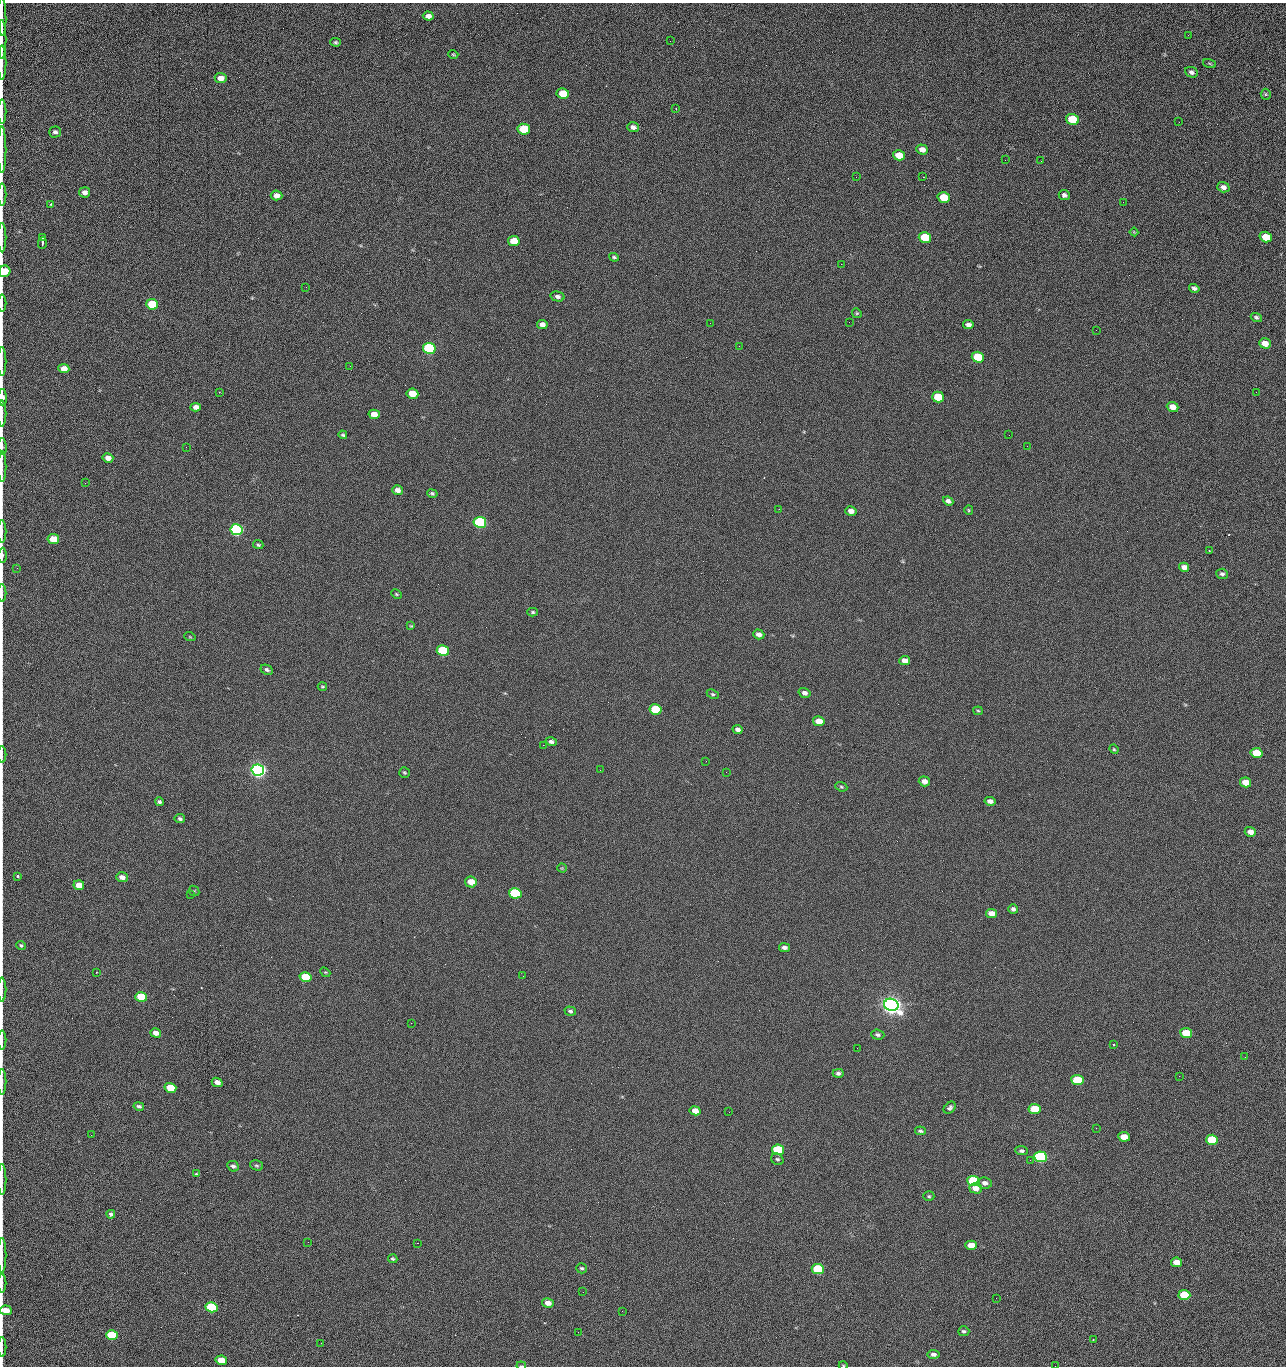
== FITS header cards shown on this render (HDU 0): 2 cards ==
NAXIS1  =                 1284 /fastest changing axis
NAXIS2  =                 1364 /next to fastest changing axis

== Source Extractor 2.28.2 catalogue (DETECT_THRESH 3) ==
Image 1284 x 1364 px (HDU 0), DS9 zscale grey, 1 PNG px = 1 image px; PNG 1288 x 1368 px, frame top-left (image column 1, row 1364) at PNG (2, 3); each listed source drawn as its Kron ellipse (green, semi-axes under 4 px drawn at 4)
Background 125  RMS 14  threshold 43.3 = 3 sigma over >= 5 px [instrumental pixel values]
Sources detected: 215; all 215 listed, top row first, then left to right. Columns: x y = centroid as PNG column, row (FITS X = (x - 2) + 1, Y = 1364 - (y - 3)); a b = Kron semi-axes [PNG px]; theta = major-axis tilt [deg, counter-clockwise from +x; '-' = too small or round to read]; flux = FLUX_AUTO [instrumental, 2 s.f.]
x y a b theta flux
428 16 5 4 - 4.5e+03
2 17 19 2 -89 3.1e+03
1188 35 3 2 - 1.5e+03
2 39 19 2 90 3.6e+03
670 41 2 2 - 2.4e+03
336 42 5 4 - 1.5e+03
453 54 5 3 - 9.8e+02
2 63 17 2 90 3.3e+03
1210 63 7 3 -19 9.5e+02
1191 72 6 5 - 2.6e+03
221 78 6 5 - 8.4e+03
563 93 6 5 - 2.3e+04
1266 94 5 5 - 1.4e+03
676 109 2 2 - 6.2e+02
2 112 12 2 90 2.4e+03
1073 119 6 5 - 4.3e+04
1179 122 2 2 - 1.2e+03
633 127 6 5 - 3.6e+03
524 129 6 5 - 5.3e+04
55 132 6 5 - 2.9e+03
922 149 6 5 - 6.2e+03
2 150 23 2 90 4.2e+03
899 155 6 5 - 1.6e+04
1005 160 2 2 - 1.2e+03
1041 161 2 2 - 2.0e+03
856 177 2 2 - 2.3e+03
923 177 2 2 - 3.0e+04
1223 187 6 5 - 3.9e+03
85 192 5 5 - 4.9e+03
2 194 11 2 90 2.1e+03
276 195 6 5 - 6.1e+03
1064 195 6 5 - 2.8e+03
944 197 6 5 - 2.8e+04
1123 202 2 2 - 9.0e+02
51 204 3 3 - 7.2e+02
1134 232 4 2 - 7.4e+02
2 237 15 2 90 2.4e+03
43 237 3 3 - 8.0e+03
925 237 6 5 - 4.1e+04
1266 237 6 5 - 2.5e+04
514 241 6 5 - 1.9e+04
42 243 6 3 86 2.2e+03
614 257 5 4 - 1.6e+03
841 264 2 2 - 2.6e+04
5 271 6 5 - 2.3e+04
306 287 3 2 - 7.6e+02
1194 288 5 4 - 2.6e+03
557 296 7 5 -13 3.0e+03
2 303 8 2 90 1.3e+03
152 304 6 5 - 5.1e+04
857 313 5 4 - 1.2e+03
1256 317 6 4 -19 2.0e+03
849 322 2 2 - 4.4e+02
710 323 2 2 - 3.4e+03
542 324 5 4 - 4.7e+03
968 325 5 4 - 3.5e+03
1096 330 2 2 - 5.6e+02
1265 343 6 5 - 9.9e+03
739 346 2 2 - 5.1e+02
429 348 6 5 - 1.6e+05
978 357 6 5 - 3.9e+04
2 362 14 2 90 2.1e+03
350 366 2 2 - 3.2e+03
64 369 5 4 - 1.1e+04
219 392 2 2 - 4.8e+02
1256 392 2 2 - 1.1e+03
412 394 6 5 - 2.0e+04
3 397 8 3 -87 4.8e+03
938 397 6 5 - 3.3e+04
196 407 5 4 - 4.8e+03
1173 407 6 5 - 9.4e+03
2 414 13 2 90 1.9e+03
374 414 6 4 -14 9.3e+03
343 435 4 4 - 1.5e+03
1009 435 2 2 - 1.2e+03
2 446 8 3 -85 1.5e+03
1027 446 2 2 - 5.0e+02
186 447 2 2 - 2.9e+03
108 458 5 4 - 5.9e+03
2 467 15 2 90 2.6e+03
85 483 3 2 - 9.8e+02
397 490 5 4 - 5.0e+03
432 493 5 4 - 1.6e+03
948 501 5 4 - 3.3e+03
779 509 2 2 - 5.1e+02
969 510 5 4 - 1.1e+03
851 511 6 4 -13 4.8e+03
480 522 6 5 - 1.9e+05
236 530 6 5 - 3.2e+05
2 531 11 2 90 1.8e+03
53 539 5 5 - 1.9e+04
258 545 5 4 - 1.5e+03
1209 551 3 2 - 6.0e+02
2 555 7 3 87 2.2e+03
1184 567 5 4 - 5.2e+03
17 568 3 3 - 7.3e+02
1222 574 6 5 - 2.3e+03
2 593 9 2 90 1.4e+03
396 594 5 3 - 1.1e+03
533 612 5 4 - 1.4e+03
411 626 4 4 - 9.8e+02
759 634 5 5 - 5.0e+03
190 637 6 3 -19 8.7e+02
443 651 6 5 - 9.0e+04
905 661 5 4 - 6.9e+03
267 670 6 4 -27 2.1e+03
322 687 5 3 - 1.2e+03
805 693 6 5 - 3.8e+03
713 694 6 4 -26 1.4e+03
656 709 6 5 - 4.8e+04
978 711 5 4 - 1.1e+03
819 721 6 5 - 1.4e+04
738 729 5 4 - 3.5e+03
551 742 6 4 -14 2.6e+03
543 745 2 2 - 3.3e+03
1114 749 5 4 - 1.1e+03
1256 753 6 5 - 2.7e+04
2 755 8 2 90 1.3e+03
706 761 2 2 - 2.3e+03
258 770 6 5 - 7.2e+05
600 770 2 2 - 3.9e+02
726 772 2 2 - 2.5e+03
404 773 5 5 - 1.3e+03
924 781 5 5 - 6.0e+03
1246 782 5 5 - 1.3e+04
841 787 6 4 -21 1.5e+03
990 801 5 4 - 4.0e+03
159 802 4 4 - 2.2e+03
180 819 5 4 - 2.2e+03
1250 832 6 5 - 6.1e+03
562 868 4 4 - 9.5e+02
18 876 3 3 - 2.2e+03
122 877 6 5 - 5.8e+03
471 882 6 5 - 1.3e+04
79 885 5 4 - 9.8e+03
194 891 6 4 -45 1.2e+03
515 893 6 5 - 1.2e+05
191 895 2 2 - 4.4e+02
1013 909 5 4 - 2.7e+03
991 913 5 4 - 9.3e+03
21 945 5 4 - 1.7e+03
784 948 5 4 - 3.5e+03
96 972 2 2 - 6.5e+02
325 972 5 4 - 1.1e+03
523 976 2 2 - 2.0e+03
306 977 6 5 - 3.3e+04
2 990 12 2 90 2.0e+03
141 997 6 5 - 5.1e+04
891 1005 7 6 - 1.2e+06
570 1011 6 4 -18 2.0e+03
411 1023 2 2 - 5.6e+03
156 1033 5 4 - 6.2e+03
1186 1033 6 5 - 2.8e+04
878 1035 7 5 -5 2.2e+03
2 1040 9 2 90 1.4e+03
1114 1044 3 3 - 1.6e+03
857 1048 2 2 - 1.3e+03
1245 1057 2 2 - 1.9e+03
838 1073 5 4 - 2.4e+03
1179 1076 2 2 - 2.7e+03
1077 1080 6 5 - 4.8e+04
2 1082 13 2 90 1.9e+03
217 1082 5 4 - 5.6e+03
170 1088 6 5 - 3.1e+04
139 1106 5 4 - 2.0e+03
950 1108 7 5 45 2.5e+03
1034 1109 6 5 - 4.4e+04
695 1111 5 4 - 8.6e+03
729 1112 2 2 - 9.4e+02
1096 1128 2 2 - 5.3e+02
920 1131 5 4 - 1.9e+03
91 1135 2 2 - 2.5e+03
1124 1137 6 4 -7 1.7e+04
1212 1140 6 5 - 5.8e+04
778 1150 6 5 - 7.8e+04
1021 1151 6 4 -5 2.3e+03
1041 1157 6 5 - 2.7e+05
777 1159 6 5 - 1.9e+03
1030 1160 3 2 - 1.2e+03
256 1165 7 5 -17 1.7e+03
233 1166 6 5 - 2.8e+03
197 1174 4 3 - 1.3e+03
2 1180 15 2 90 2.4e+03
973 1181 6 5 - 8.4e+04
985 1183 7 5 -8 4.1e+03
976 1188 6 5 - 1.0e+04
929 1196 5 4 - 1.4e+03
111 1214 4 3 - 2.2e+03
308 1242 2 2 - 1.9e+03
417 1243 2 2 - 5.5e+03
971 1245 6 4 0 9.2e+03
2 1255 17 2 90 3.0e+03
393 1259 4 3 - 1.5e+03
1177 1262 5 4 - 1.4e+04
582 1268 5 5 - 1.5e+03
818 1269 6 5 - 8.0e+04
2 1283 9 2 90 1.5e+03
583 1292 2 2 - 4.5e+02
1184 1295 6 5 - 4.5e+04
996 1298 2 2 - 2.8e+03
548 1303 6 5 - 7.9e+03
211 1307 6 5 - 9.9e+04
6 1310 6 5 - 1.6e+04
622 1311 2 2 - 8.1e+02
964 1331 6 5 - 2.1e+03
578 1332 2 2 - 3.4e+03
112 1335 6 5 - 5.3e+04
1093 1339 3 2 - 2.2e+03
321 1343 2 2 - 1.2e+03
2 1347 10 2 90 1.1e+03
933 1354 6 4 -5 3.4e+03
221 1360 6 4 -13 1.8e+04
843 1365 4 3 - 7.4e+02
521 1366 5 2 - 8.7e+02
1055 1366 2 2 - 1.9e+03
At the frame edge (FLAGS 8, measured only in part): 29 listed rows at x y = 2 17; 2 39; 2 63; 2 112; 2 150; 2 194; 2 237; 5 271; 2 303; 2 362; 3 397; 2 414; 2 446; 2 467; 2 531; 2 555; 2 593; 2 755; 2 990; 2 1040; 2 1082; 2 1180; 2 1255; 2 1283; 6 1310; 2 1347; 843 1365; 521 1366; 1055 1366

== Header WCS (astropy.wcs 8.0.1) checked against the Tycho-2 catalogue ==
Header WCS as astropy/WCSLIB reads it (CRVAL/CRPIX/CD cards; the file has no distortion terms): RA---TAN/DEC--TAN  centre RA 15:41:40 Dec +52:00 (235.42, +51.99 deg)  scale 1.26 arcsec/px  FOV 26.9' x 28.5'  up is +92 deg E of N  parity flipped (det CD > 0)
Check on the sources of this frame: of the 60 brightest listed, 9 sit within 2.0 arcsec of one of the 11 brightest Tycho-2 stars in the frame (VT <= 12.29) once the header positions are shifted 0.49 arcsec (0.09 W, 0.48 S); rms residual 1.05 arcsec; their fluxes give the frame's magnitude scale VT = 24.38 - 2.5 log10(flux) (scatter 0.24 mag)
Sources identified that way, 9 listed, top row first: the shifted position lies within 2.0 arcsec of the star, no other Tycho-2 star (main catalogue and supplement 1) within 4.0 arcsec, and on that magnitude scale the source's flux lands within +1.5 / -3 mag of the star's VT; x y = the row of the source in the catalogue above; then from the Tycho-2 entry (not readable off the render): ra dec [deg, ICRS J2000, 3 dp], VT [Tycho-2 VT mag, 2 dp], TYC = Tycho-2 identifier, HIP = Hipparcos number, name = IAU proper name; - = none
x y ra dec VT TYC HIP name
429 348 235.614 +52.064 11.61 3489-1132-1 - -
480 522 235.514 +52.049 11.19 3489-1407-1 - -
236 530 235.515 +52.133 11.12 3489-1380-1 - -
258 770 235.378 +52.130 9.31 3489-1322-1 76850 -
515 893 235.303 +52.042 11.52 3489-958-1 - -
891 1005 235.232 +51.912 9.59 3489-824-1 - -
973 1181 235.131 +51.886 12.29 3489-908-1 - -
818 1269 235.084 +51.941 11.45 3489-1346-1 - -
211 1307 235.075 +52.152 11.74 3489-912-1 - -